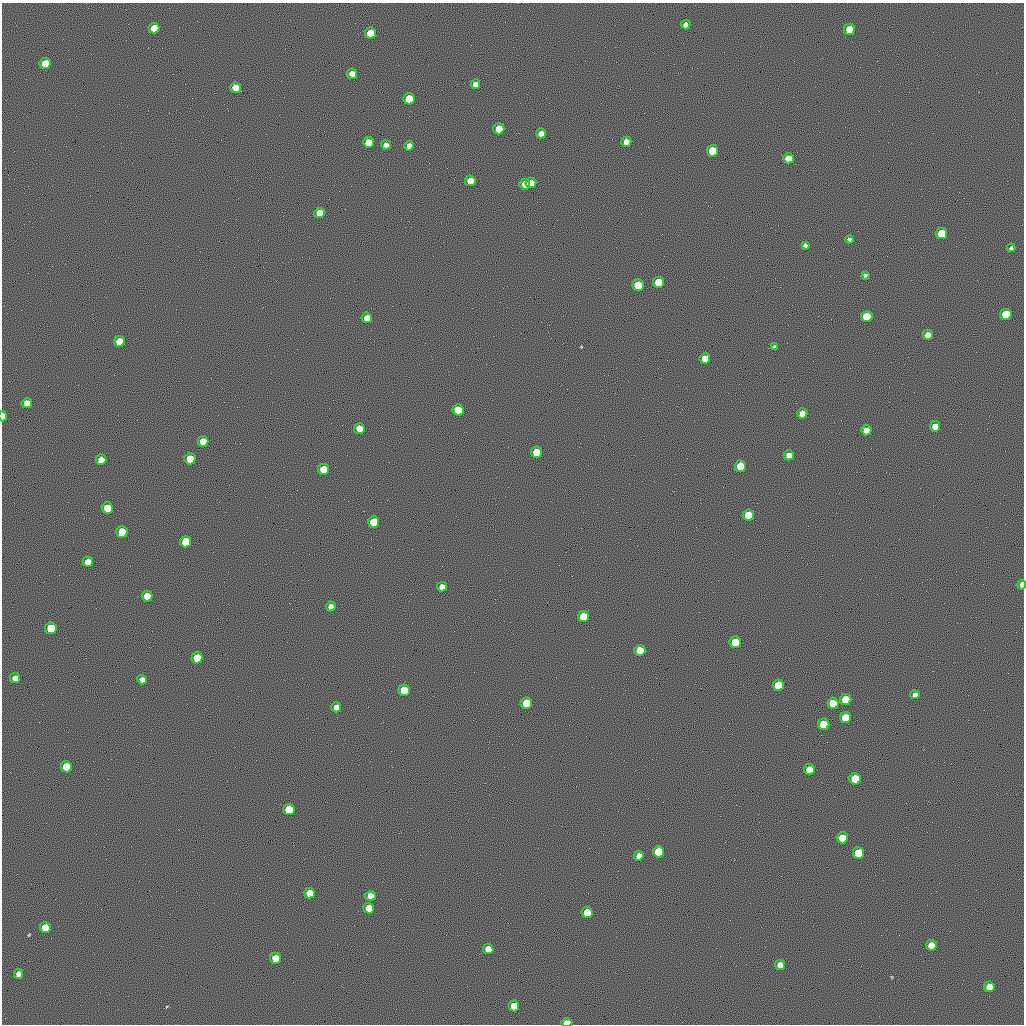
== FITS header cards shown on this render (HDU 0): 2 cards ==
NAXIS1  =                 1022 / length of data axis 1
NAXIS2  =                 1022 / length of data axis 2

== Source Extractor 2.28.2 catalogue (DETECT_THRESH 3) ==
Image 1022 x 1022 px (HDU 0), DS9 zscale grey, 1 PNG px = 1 image px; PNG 1026 x 1026 px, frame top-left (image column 1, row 1022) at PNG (2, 3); each listed source drawn as its Kron ellipse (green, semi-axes under 4 px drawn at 4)
Background 0.142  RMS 91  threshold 272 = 3 sigma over >= 5 px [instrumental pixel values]
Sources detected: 96; all 96 listed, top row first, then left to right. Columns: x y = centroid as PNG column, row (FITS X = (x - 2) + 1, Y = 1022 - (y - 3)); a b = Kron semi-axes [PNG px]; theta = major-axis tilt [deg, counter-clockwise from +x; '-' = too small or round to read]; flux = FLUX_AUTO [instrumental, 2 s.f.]
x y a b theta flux
686 25 4 4 - 24000
154 28 5 5 - 90000
850 30 5 5 - 180000
370 33 5 5 - 110000
45 63 5 5 - 110000
352 74 5 5 - 46000
475 84 5 5 - 34000
236 88 5 5 - 86000
409 99 5 5 - 160000
499 129 5 5 - 100000
541 133 5 5 - 38000
368 142 5 5 - 83000
626 142 5 5 - 38000
386 145 5 4 - 28000
409 146 5 4 - 30000
712 151 5 5 - 170000
788 158 5 5 - 65000
470 181 5 5 - 63000
531 183 5 5 - 63000
525 184 5 5 - 60000
320 213 5 5 - 80000
941 234 5 5 - 190000
849 239 4 4 - 13000
805 245 4 4 - 14000
1011 248 4 4 - 9400
865 275 4 4 - 11000
659 282 5 5 - 170000
638 285 5 5 - 150000
1006 314 5 5 - 180000
867 316 5 5 - 150000
367 318 5 5 - 47000
928 335 5 5 - 45000
120 342 5 5 - 140000
774 347 4 4 - 12000
705 358 5 5 - 62000
27 403 5 5 - 46000
458 410 5 5 - 140000
802 413 5 5 - 48000
3 416 5 3 - 48000
935 426 5 5 - 53000
359 428 5 5 - 81000
866 430 5 5 - 50000
203 441 5 5 - 63000
536 452 5 5 - 170000
789 455 5 5 - 35000
190 459 5 5 - 130000
101 460 5 5 - 55000
740 466 5 5 - 150000
323 469 5 5 - 130000
107 508 5 5 - 150000
748 515 5 5 - 140000
374 522 5 5 - 180000
122 532 5 5 - 170000
186 542 5 5 - 190000
88 562 5 5 - 46000
1022 585 5 4 - 31000
442 587 5 5 - 33000
147 596 5 5 - 76000
331 606 5 5 - 30000
583 617 5 5 - 150000
51 628 6 5 - 190000
735 642 5 5 - 190000
640 650 5 5 - 130000
197 658 5 5 - 160000
15 678 5 5 - 43000
142 679 5 5 - 33000
778 685 5 5 - 160000
404 690 5 5 - 160000
915 695 4 4 - 20000
846 700 6 5 - 190000
526 703 6 5 - 190000
833 703 5 5 - 130000
336 707 5 5 - 40000
845 718 5 5 - 130000
824 724 6 5 - 170000
66 767 5 5 - 150000
810 770 5 5 - 120000
855 779 6 5 - 190000
289 809 6 5 - 180000
842 838 5 5 - 120000
659 852 5 5 - 190000
858 853 6 5 - 180000
639 856 5 4 - 30000
309 893 5 5 - 80000
370 896 5 5 - 51000
369 908 5 5 - 78000
587 913 5 5 - 140000
45 927 5 5 - 98000
931 945 5 5 - 71000
488 949 5 5 - 56000
276 958 5 5 - 120000
780 965 5 5 - 52000
19 974 5 4 - 32000
989 987 5 5 - 70000
514 1006 5 5 - 99000
567 1023 5 4 - 89000
At the frame edge (FLAGS 8, measured only in part): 3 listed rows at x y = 3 416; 1022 585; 567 1023